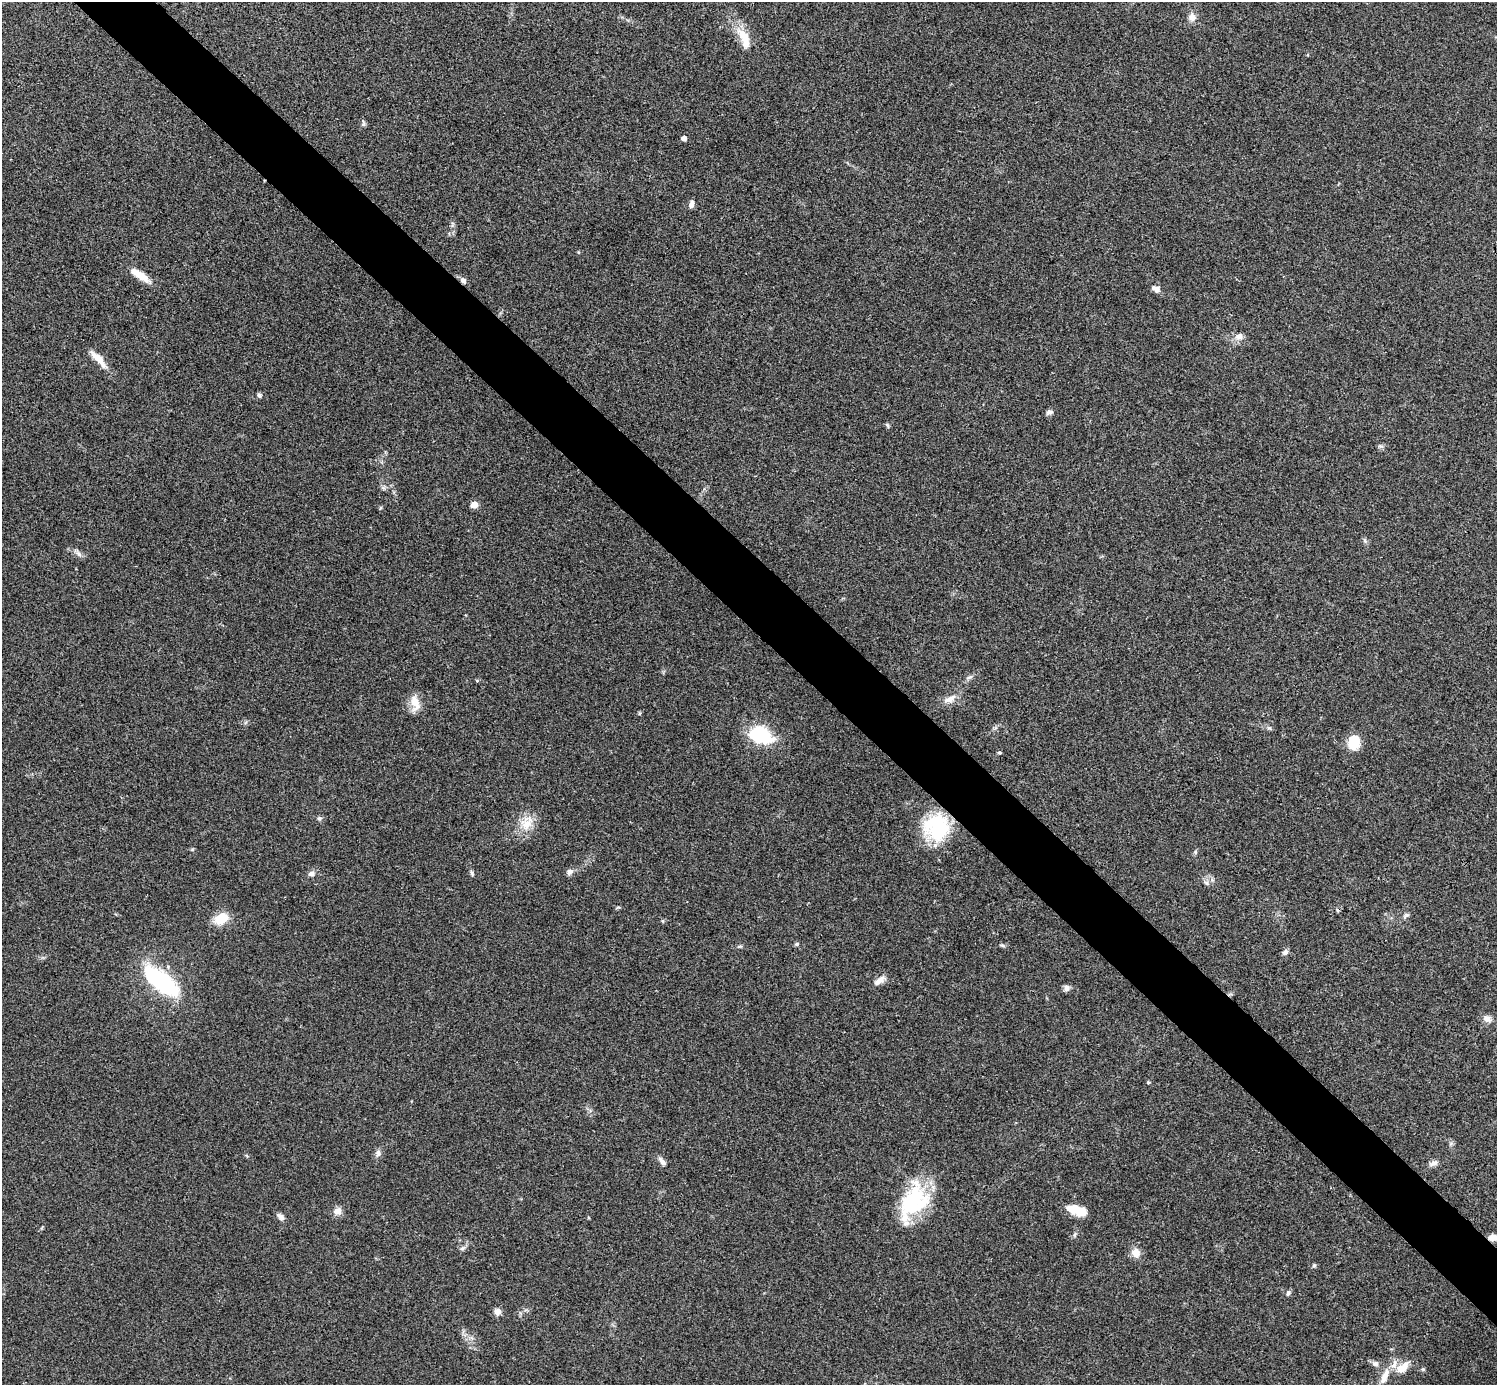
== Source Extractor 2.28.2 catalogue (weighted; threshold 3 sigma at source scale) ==
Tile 6 of 4 x 4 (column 2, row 2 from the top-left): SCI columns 1498-2992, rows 2922-4304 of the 5985 x 5985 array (HDU 1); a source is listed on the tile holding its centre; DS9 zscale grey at full resolution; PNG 1499 x 1387 px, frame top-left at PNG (2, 2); no overlay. Shown black and unused: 5% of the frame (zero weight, under 3 of 4 exposures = <1% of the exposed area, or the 3 px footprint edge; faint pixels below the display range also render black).
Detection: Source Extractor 2.28.2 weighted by HDU 2 'WHT'; one run over the whole footprint, this tile lists its part. Background 0.0709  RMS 0.0053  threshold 0.0239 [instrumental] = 3 sigma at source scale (4.5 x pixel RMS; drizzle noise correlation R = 1.50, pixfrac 1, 0.05/0.05 arcsec/px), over >= 5 px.
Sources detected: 68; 1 inside a brighter object's white glare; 1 cosmic-ray / hot-pixel residue — not listed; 3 inside a brighter listed object's ellipse — not listed separately; the other 63 listed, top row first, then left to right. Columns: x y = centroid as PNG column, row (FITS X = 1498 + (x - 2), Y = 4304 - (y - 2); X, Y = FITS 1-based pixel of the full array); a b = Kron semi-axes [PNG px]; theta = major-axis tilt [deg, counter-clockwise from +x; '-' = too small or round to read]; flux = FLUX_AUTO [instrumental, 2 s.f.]
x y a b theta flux
1192 17 12 10 -86 3.5
744 38 32 12 -67 11
363 124 7 5 46 1.1
684 138 4 4 - 3.6
691 204 8 5 74 2.7
452 225 10 4 89 1.5
578 252 5 3 - 0.43
141 276 24 9 -34 7.8
463 280 7 6 - 2.3
1156 289 12 7 -27 2.9
1239 336 11 8 29 3.3
98 359 27 8 -47 7.4
259 395 6 5 - 1.4
1049 412 9 6 20 1.7
887 425 7 4 -46 0.84
1381 446 8 5 -23 1.1
384 488 7 4 -71 1
474 505 5 5 - 11
380 508 5 4 - 0.62
1365 540 7 4 -88 0.91
78 554 12 6 -37 2.3
969 677 10 5 24 1.6
949 699 20 8 24 4.9
415 703 23 12 -78 6.9
1269 728 7 4 -32 0.91
760 735 20 14 -20 37
1354 742 15 12 86 13
999 753 6 4 -1 0.57
319 818 7 6 - 1.2
526 823 24 16 66 10
937 827 30 28 -63 39
569 872 9 7 37 2.2
311 873 9 7 25 2.3
472 873 9 4 -72 1
1206 883 10 5 -27 1.6
1406 915 9 5 41 1.3
221 919 14 10 32 13
663 921 6 3 -71 0.59
797 944 6 5 - 0.91
1002 945 8 4 -14 1
740 946 7 4 6 0.83
1285 952 8 6 45 1.7
161 981 33 14 -38 65
879 981 17 8 34 3.6
1067 988 8 8 - 2
1487 1019 13 8 -23 2.9
1148 1082 4 4 - 0.55
378 1153 12 6 84 2
662 1162 13 6 -52 2.5
1433 1163 13 7 23 2.5
913 1200 50 27 73 41
1077 1210 19 8 -15 13
337 1211 10 9 - 3.6
281 1217 11 6 -48 2.2
1075 1234 8 5 72 1.2
1493 1237 12 7 -3 4.7
462 1248 7 5 21 1.3
1136 1253 9 8 - 5.9
1314 1265 6 5 - 0.84
1288 1293 8 5 69 1.1
497 1312 9 8 - 2.8
1375 1364 8 7 - 2
1402 1367 22 11 34 8.3
Overlapping masked pixels (flux is a lower limit): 3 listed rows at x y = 463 280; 937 827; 1493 1237
Isophote crosses this tile's border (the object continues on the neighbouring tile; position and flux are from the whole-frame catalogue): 1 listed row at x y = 1493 1237